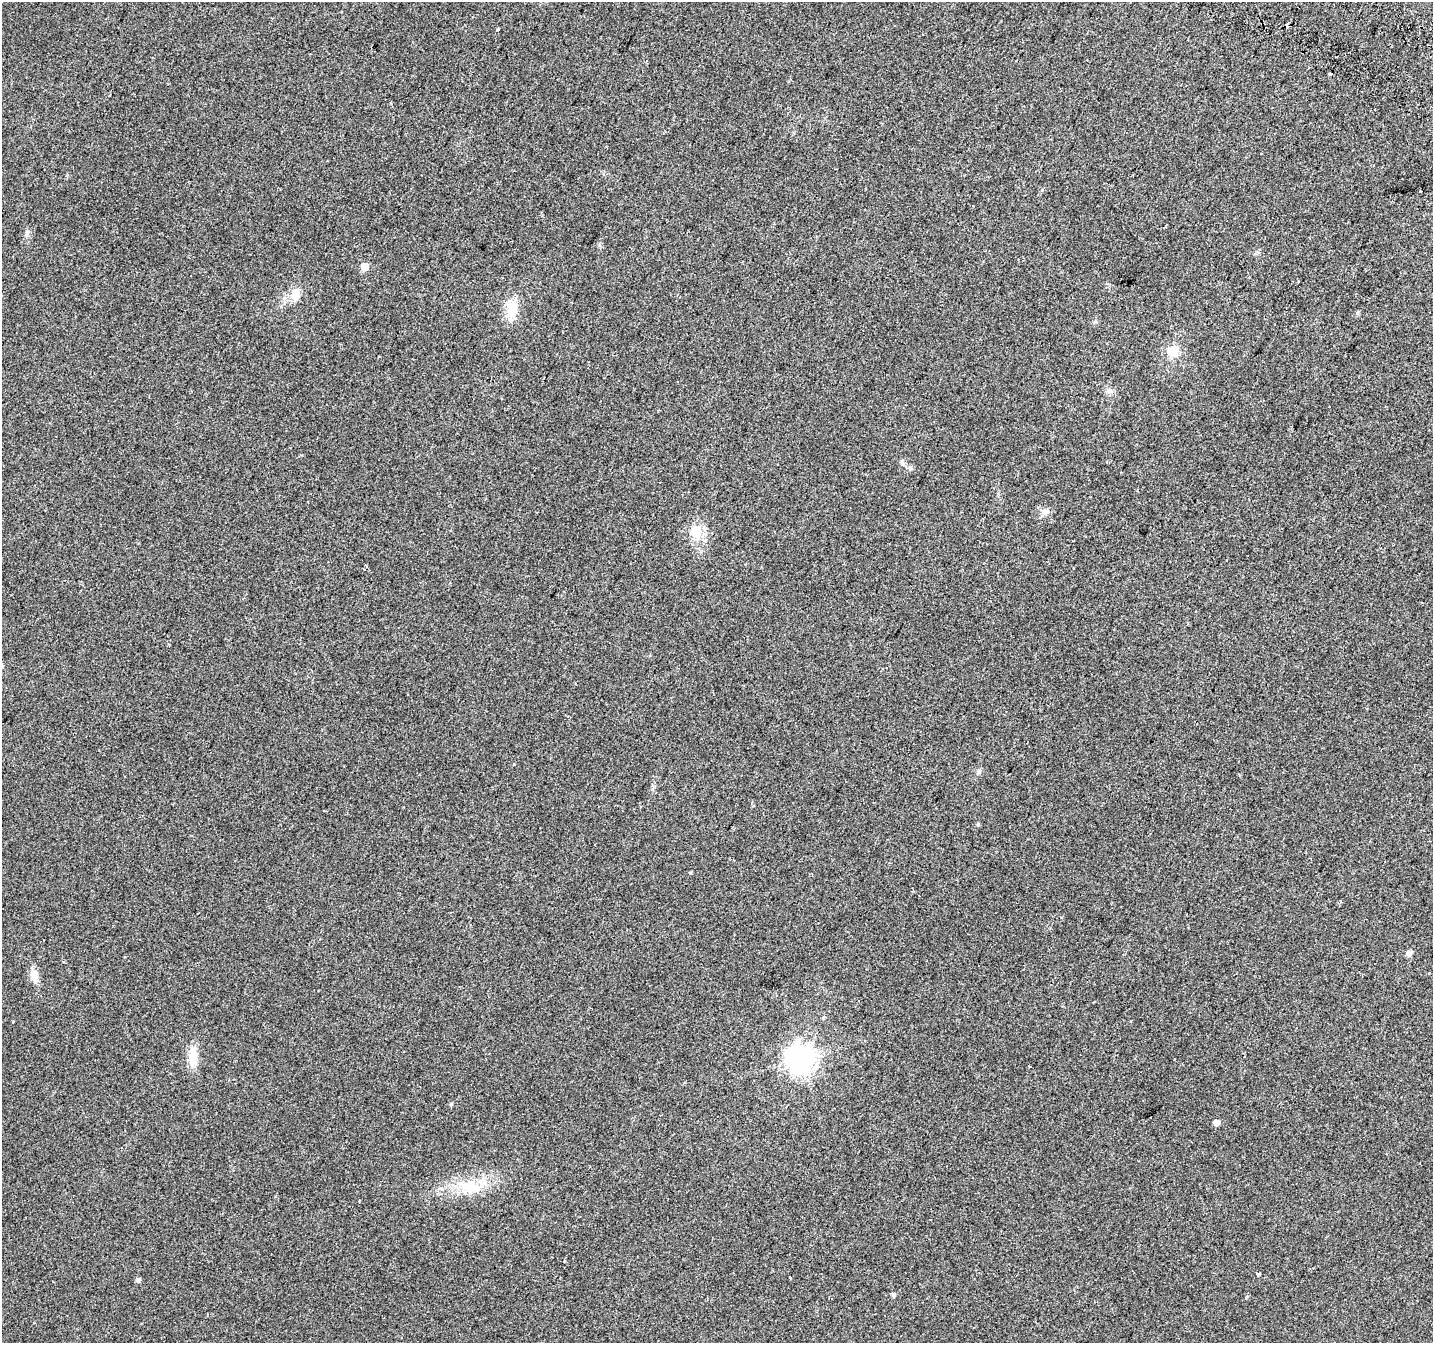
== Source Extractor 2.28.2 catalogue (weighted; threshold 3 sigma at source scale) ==
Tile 10 of 4 x 4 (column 2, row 3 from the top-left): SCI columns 1469-2899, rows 1663-3003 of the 5790 x 5939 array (HDU 1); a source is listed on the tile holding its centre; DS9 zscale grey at full resolution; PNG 1435 x 1345 px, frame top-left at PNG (2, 2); no overlay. Shown black and unused: <1% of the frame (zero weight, under 2 of 3 exposures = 3% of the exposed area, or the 3 px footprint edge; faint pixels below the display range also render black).
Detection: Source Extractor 2.28.2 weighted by HDU 2 'WHT'; one run over the whole footprint, this tile lists its part. Background 0.05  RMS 0.0078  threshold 0.0351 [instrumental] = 3 sigma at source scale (4.5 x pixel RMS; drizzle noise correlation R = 1.50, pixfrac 1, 0.0396/0.0396 arcsec/px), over >= 5 px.
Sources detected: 29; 1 cosmic-ray / hot-pixel residue — not listed; the other 28 listed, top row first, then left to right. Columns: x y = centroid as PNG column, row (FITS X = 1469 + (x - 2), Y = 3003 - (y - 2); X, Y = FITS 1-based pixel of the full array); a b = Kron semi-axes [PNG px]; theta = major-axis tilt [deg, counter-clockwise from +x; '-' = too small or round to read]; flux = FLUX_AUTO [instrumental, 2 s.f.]
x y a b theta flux
342 12 3 2 - 0.81
497 29 4 3 - 1.1
1330 74 4 3 - 2.2
27 234 9 4 77 1.7
365 267 6 5 - 12
295 295 16 10 77 8.9
512 309 25 13 -90 14
1357 313 5 5 - 1.1
1173 351 15 12 50 12
1109 391 9 6 -21 2.7
902 462 7 5 -90 1.8
910 468 7 5 88 1.8
1044 512 11 7 -4 3.7
696 531 20 15 -88 14
978 772 8 5 63 1.7
978 824 5 4 - 0.92
690 873 5 3 - 0.7
1409 953 5 5 - 4.2
34 976 17 9 -77 6.5
193 1057 23 11 84 12
801 1059 9 9 - 860
451 1104 5 4 - 0.88
1216 1123 5 5 - 5.2
469 1187 34 15 -10 24
1258 1274 4 3 - 3.2
790 1277 3 3 - 22
138 1280 6 5 - 1.7
894 1295 5 4 - 1.9
Unlisted compact peaks at least as high as the median listed source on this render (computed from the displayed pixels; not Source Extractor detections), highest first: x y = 599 245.